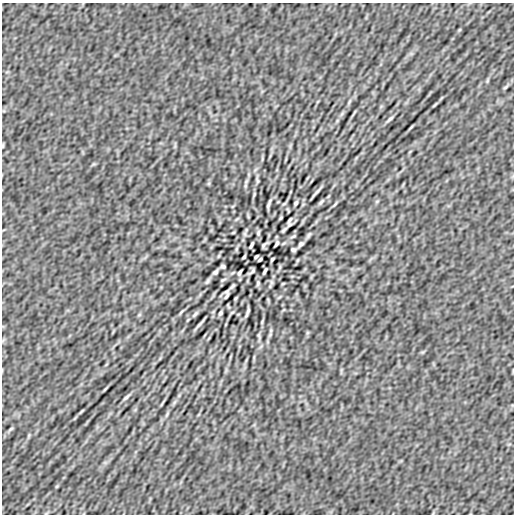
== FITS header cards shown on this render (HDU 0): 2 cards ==
NAXIS1  =                  512
NAXIS2  =                  512

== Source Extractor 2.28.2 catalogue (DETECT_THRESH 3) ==
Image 512 x 512 px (HDU 0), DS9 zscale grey, 1 PNG px = 1 image px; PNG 516 x 516 px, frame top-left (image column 1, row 512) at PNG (2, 3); no overlay
Background 4.89e-07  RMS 2.8e-05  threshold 8.44e-05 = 3 sigma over >= 5 px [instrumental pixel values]
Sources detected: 62; all 62 listed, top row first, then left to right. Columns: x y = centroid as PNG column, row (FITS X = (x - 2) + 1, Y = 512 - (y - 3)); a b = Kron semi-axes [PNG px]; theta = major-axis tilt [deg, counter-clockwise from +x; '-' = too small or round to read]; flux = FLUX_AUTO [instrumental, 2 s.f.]
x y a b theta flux
459 30 6 3 71 0.0019
487 81 6 4 72 0.0023
505 87 9 3 34 0.0032
349 101 9 3 69 0.003
435 105 11 3 45 0.0032
390 119 10 3 40 0.0041
411 127 6 3 52 0.0018
257 181 8 4 -82 0.0028
245 186 7 4 72 0.0027
316 192 21 3 47 0.0057
377 201 6 4 19 0.002
321 202 11 4 45 0.0038
296 203 4 3 - 0.003
269 204 9 2 69 0.0044
284 204 6 3 20 0.0017
335 204 8 3 57 0.0022
281 218 7 3 71 0.0018
290 220 8 3 65 0.003
284 230 6 3 44 0.0031
233 233 4 3 - 0.0015
258 233 6 4 81 0.003
245 234 7 4 -72 0.0025
309 235 10 4 58 0.0034
293 236 7 3 22 0.0022
277 243 6 3 66 0.0034
264 244 7 2 36 0.0031
301 244 5 3 - 0.004
251 245 7 2 64 0.0039
236 249 6 4 71 0.0025
293 250 5 3 - 0.0034
256 256 4 2 - 0.003
244 257 4 2 - 0.0025
272 259 4 2 - 0.0025
260 260 4 2 - 0.003
223 266 5 3 - 0.0034
280 267 6 4 71 0.0025
265 271 7 2 64 0.0039
215 272 5 3 - 0.004
252 272 7 2 36 0.0031
239 273 6 3 66 0.0034
223 280 7 3 22 0.0022
207 281 10 4 58 0.0033
271 282 7 4 -72 0.0025
258 283 6 4 81 0.003
283 283 4 3 - 0.0015
232 286 5 2 - 0.0029
226 296 7 2 65 0.0027
181 312 8 3 57 0.0022
232 312 6 3 20 0.0017
247 312 9 2 69 0.0044
220 313 4 3 - 0.003
195 314 11 4 45 0.0039
139 315 6 4 19 0.002
200 324 21 3 47 0.0057
271 330 6 4 72 0.0024
259 335 8 4 -82 0.0028
126 397 10 3 40 0.0041
81 411 11 3 45 0.0031
167 415 9 3 69 0.003
11 429 9 3 34 0.0032
29 435 6 4 72 0.0023
57 486 6 3 71 0.0019